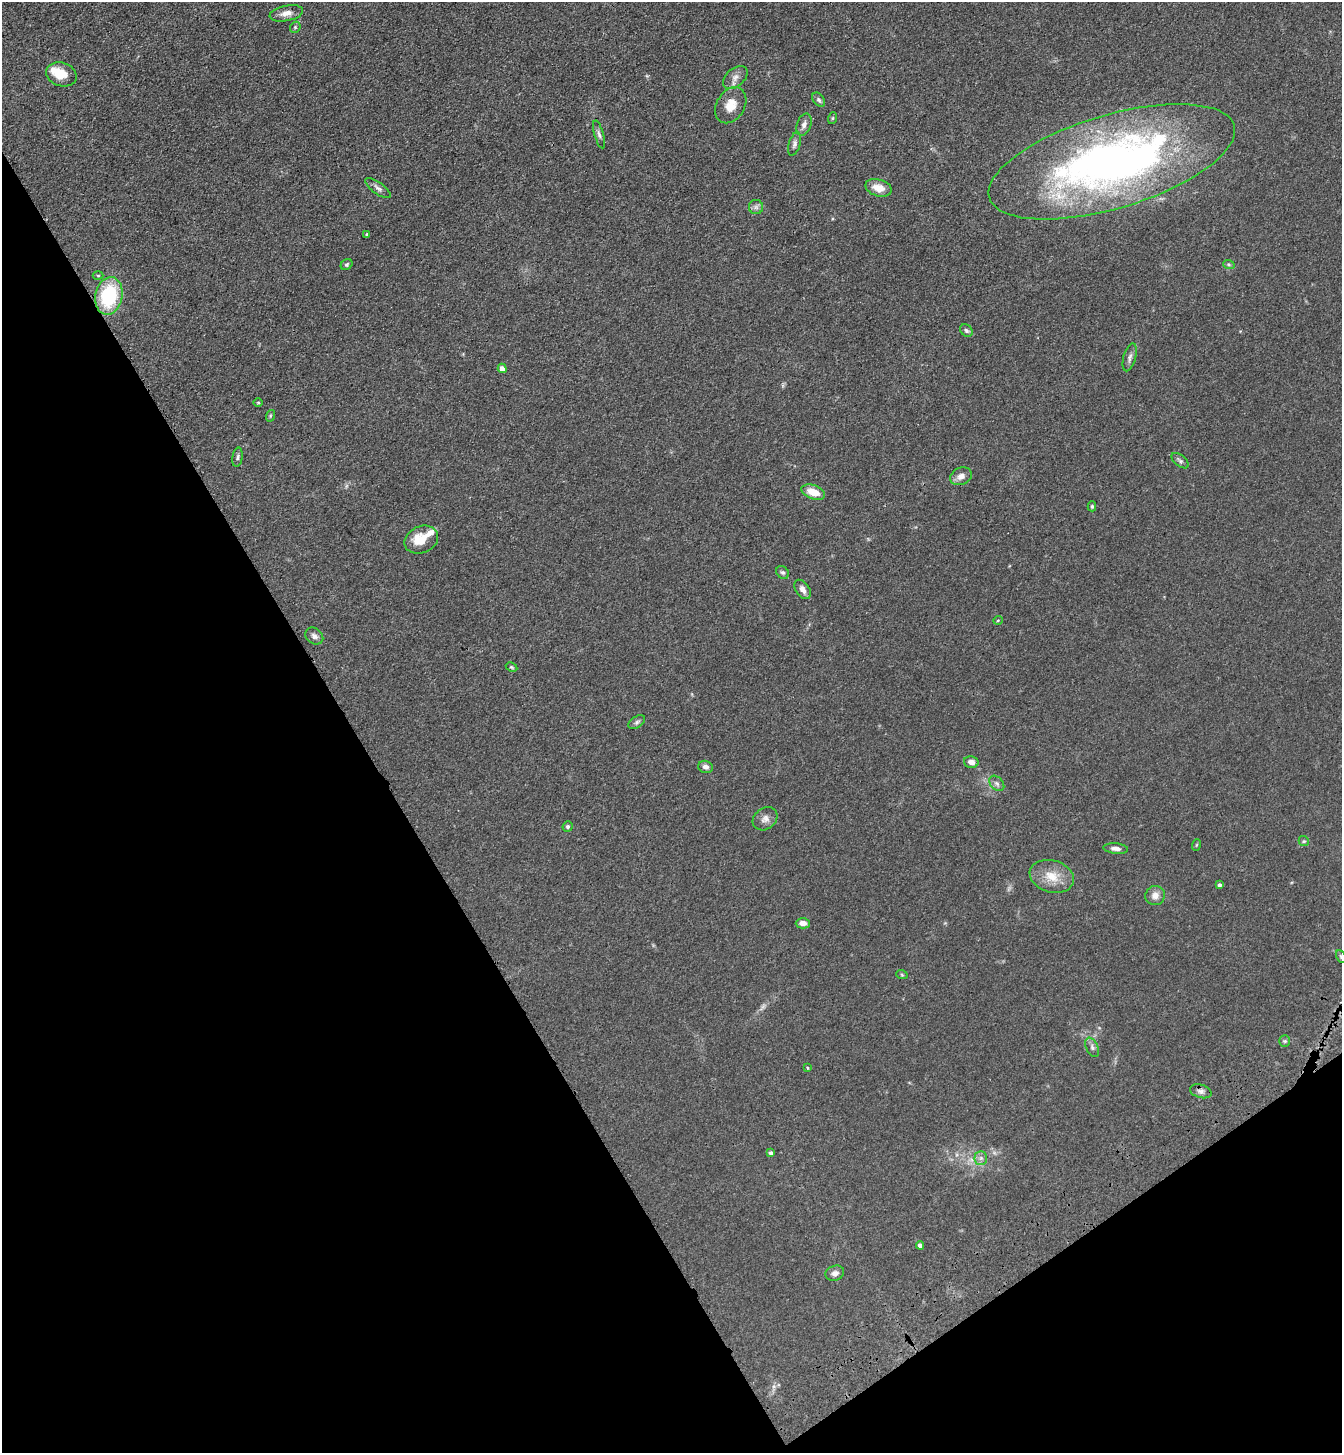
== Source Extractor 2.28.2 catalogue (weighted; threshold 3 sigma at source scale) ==
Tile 14 of 4 x 4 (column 2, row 4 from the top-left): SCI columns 1573-2912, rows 106-1556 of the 5960 x 6015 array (HDU 1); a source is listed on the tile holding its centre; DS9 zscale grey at full resolution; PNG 1344 x 1455 px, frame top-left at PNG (2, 2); each listed source drawn as its Kron ellipse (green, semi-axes under 4 px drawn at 4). Shown black and unused: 32% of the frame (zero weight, under 3 of 4 exposures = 6% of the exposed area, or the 3 px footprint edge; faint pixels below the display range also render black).
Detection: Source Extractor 2.28.2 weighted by HDU 2 'WHT'; one run over the whole footprint, this tile lists its part. Background 0.0854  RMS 0.0083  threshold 0.0375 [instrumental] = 3 sigma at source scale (4.5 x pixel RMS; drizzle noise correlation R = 1.50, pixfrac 1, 0.05/0.05 arcsec/px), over >= 5 px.
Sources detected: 61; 1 too faint to see at this stretch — neither listed nor drawn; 2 inside a brighter listed object's ellipse — not listed separately; the other 58 listed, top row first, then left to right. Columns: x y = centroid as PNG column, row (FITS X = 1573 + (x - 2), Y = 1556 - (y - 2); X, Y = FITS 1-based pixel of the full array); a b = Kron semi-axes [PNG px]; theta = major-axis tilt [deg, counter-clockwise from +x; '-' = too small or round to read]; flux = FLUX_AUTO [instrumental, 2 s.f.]
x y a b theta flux
286 13 17 7 11 6.2
295 27 6 5 - 1.2
61 74 16 11 -18 14
735 77 14 9 40 5.1
819 100 8 5 -51 2.1
731 105 19 14 58 12
833 118 6 4 71 0.93
804 125 11 7 71 3.6
599 134 14 4 -74 2.9
794 144 12 5 74 2.7
1112 162 128 46 17 460
378 188 15 5 -36 3.1
878 188 13 8 -16 9.5
756 207 7 7 - 2.6
367 234 4 3 - 0.91
347 265 6 5 - 1.4
1229 265 6 4 -19 1
98 275 5 3 - 0.94
109 296 19 13 78 55
966 331 7 5 -44 1.9
1130 357 14 6 74 3.3
502 368 4 4 - 5.3
258 403 4 3 - 0.76
270 416 6 3 72 0.93
238 457 9 5 81 2
1180 461 10 5 -39 2
961 476 11 8 25 4.8
813 492 12 7 -20 12
1092 506 5 4 - 1.3
421 540 17 13 24 17
783 572 7 5 -41 1.8
803 589 11 6 -56 4.4
998 620 5 3 - 0.71
314 636 10 7 -37 3.4
511 667 6 4 -27 1
637 722 9 5 34 2
971 762 7 5 -13 4.4
706 767 7 6 - 3.3
997 783 9 6 -48 2.5
765 819 13 10 38 5
568 826 5 4 - 1.5
1304 841 5 4 - 1.1
1196 845 6 3 71 0.85
1116 848 12 5 -5 3.9
1052 876 22 16 -16 16
1219 885 4 3 - 1.7
1155 896 10 9 - 5.7
803 923 7 5 0 5.3
1341 957 7 4 -62 1.2
902 975 6 3 -19 0.82
1285 1041 5 5 - 1.4
1092 1047 10 6 -64 2.6
807 1068 3 3 - 0.89
1201 1091 11 6 -17 3.2
771 1153 4 4 - 1.9
981 1158 7 6 - 2.6
920 1245 4 4 - 3.2
835 1273 9 7 20 3.7
Isophote crosses this tile's border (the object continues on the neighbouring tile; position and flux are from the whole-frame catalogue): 1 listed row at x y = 1341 957